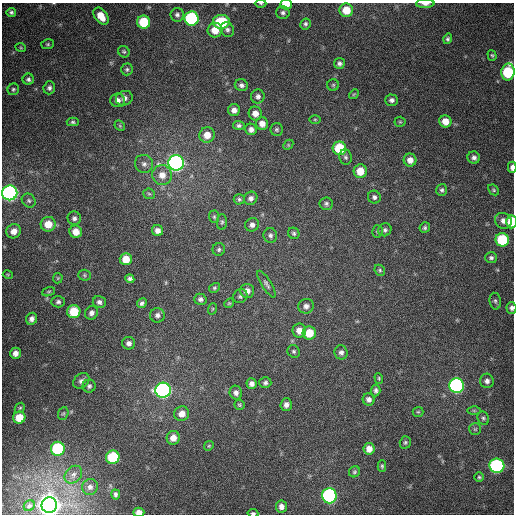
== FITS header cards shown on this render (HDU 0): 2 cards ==
NAXIS1  =                  512
NAXIS2  =                  512

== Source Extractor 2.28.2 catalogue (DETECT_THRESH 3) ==
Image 512 x 512 px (HDU 0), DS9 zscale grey, 1 PNG px = 1 image px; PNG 516 x 516 px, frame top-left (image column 1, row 512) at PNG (2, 3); each listed source drawn as its Kron ellipse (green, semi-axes under 4 px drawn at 4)
Background 394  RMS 10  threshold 30.8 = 3 sigma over >= 5 px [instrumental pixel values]
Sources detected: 151; all 151 listed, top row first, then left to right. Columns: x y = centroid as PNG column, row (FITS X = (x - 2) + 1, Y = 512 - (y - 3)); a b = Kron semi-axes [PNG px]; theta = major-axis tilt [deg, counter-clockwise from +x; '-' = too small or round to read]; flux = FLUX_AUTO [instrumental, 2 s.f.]
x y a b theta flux
261 3 6 3 -1 7.6e+02
425 4 9 3 0 2.7e+03
286 5 6 4 0 1.1e+04
346 10 7 6 - 1.5e+04
11 12 5 4 - 1.4e+03
283 13 7 6 - 2.0e+03
177 15 7 6 - 1.9e+03
101 16 9 6 -55 1.0e+04
192 18 7 7 - 1.0e+05
144 22 6 6 - 2.8e+04
221 22 8 7 - 3.9e+04
305 24 6 5 - 1.5e+03
215 30 7 7 - 1.0e+04
227 30 8 6 -60 2.1e+03
448 39 5 4 - 1.4e+03
48 44 6 5 - 1.1e+03
21 48 5 3 - 7.0e+02
124 52 6 5 - 1.2e+03
492 55 5 4 - 9.6e+02
339 63 5 5 - 2.0e+03
127 69 6 6 - 1.5e+03
508 72 8 6 80 5.2e+04
28 79 5 5 - 1.8e+03
241 85 7 6 - 2.2e+03
333 85 6 5 - 9.9e+02
49 88 6 5 - 2.1e+03
13 89 6 5 - 1.4e+03
354 94 5 4 - 7.7e+02
258 96 7 6 - 2.3e+03
124 98 8 7 - 3.1e+03
117 100 7 6 - 3.4e+03
392 100 6 5 - 2.3e+03
234 110 6 6 - 3.8e+03
255 113 7 6 - 5.5e+03
315 119 5 3 - 8.0e+02
445 121 6 6 - 8.1e+03
73 122 6 4 -1 1.2e+03
400 122 5 5 - 8.2e+02
262 124 6 6 - 5.4e+03
239 125 6 4 -4 1.5e+03
120 126 6 4 -46 1.0e+03
251 129 6 5 - 3.0e+03
277 129 6 6 - 1.4e+03
207 135 8 7 - 8.2e+03
288 145 6 4 46 8.0e+02
339 148 7 6 - 3.2e+04
345 157 8 6 -76 1.6e+03
474 158 6 6 - 2.3e+03
410 160 6 6 - 4.8e+03
176 163 7 7 - 3.4e+05
144 164 9 8 - 3.3e+03
512 167 6 3 89 3.6e+03
360 171 7 6 - 1.2e+04
162 175 10 10 - 6.9e+03
442 190 6 5 - 1.5e+03
494 190 6 4 -42 1.1e+03
10 193 7 7 - 2.7e+05
149 194 6 5 - 1.3e+03
374 197 6 6 - 1.9e+03
251 198 7 6 - 2.6e+03
239 199 5 5 - 1.3e+03
29 201 7 6 - 1.7e+03
326 204 6 6 - 1.6e+03
214 217 6 5 - 1.2e+03
74 218 7 6 - 2.1e+03
503 221 9 7 -36 3.7e+03
222 222 8 5 89 1.3e+03
511 222 6 5 - 2.1e+04
48 224 7 7 - 1.1e+04
252 225 7 6 - 2.6e+03
425 228 5 5 - 1.3e+03
157 230 6 5 - 3.4e+03
385 230 7 6 - 1.8e+03
14 231 7 7 - 5.8e+03
377 231 6 5 - 1.2e+03
76 232 6 6 - 7.5e+03
294 233 6 5 - 1.4e+03
270 235 7 7 - 2.1e+03
502 240 7 6 - 4.4e+04
219 249 6 6 - 1.5e+03
491 258 6 5 - 1.6e+03
126 259 6 6 - 1.0e+04
380 270 6 5 - 1.1e+03
8 275 5 3 - 7.1e+02
84 275 6 5 - 1.1e+03
58 278 5 5 - 7.9e+02
130 279 4 4 - 1.8e+03
266 284 15 5 -58 2.2e+03
214 288 5 4 - 1.2e+03
247 291 7 7 - 4.1e+03
49 292 7 4 19 9.1e+02
240 296 7 6 - 1.7e+03
200 299 6 5 - 2.0e+03
495 301 8 5 -80 1.6e+03
58 302 7 5 1 1.7e+03
99 302 6 6 - 2.3e+03
142 303 5 4 - 1.8e+03
229 303 5 4 - 8.1e+02
306 306 8 7 - 2.9e+03
511 308 6 5 - 2.0e+03
212 309 6 3 71 8.6e+02
74 312 6 6 - 2.4e+04
91 313 7 6 - 2.7e+03
157 315 7 7 - 2.6e+03
32 319 6 5 - 2.8e+03
299 331 7 7 - 6.1e+03
309 333 6 6 - 1.5e+04
129 343 6 6 - 2.8e+03
294 351 6 6 - 1.4e+03
341 352 7 6 - 2.5e+03
15 353 5 5 - 4.0e+03
379 378 5 4 - 8.8e+02
81 381 9 6 40 2.8e+03
487 381 7 7 - 3.0e+03
265 383 6 5 - 1.7e+03
252 384 5 5 - 3.1e+03
89 386 6 6 - 1.8e+03
456 386 7 7 - 1.6e+05
163 390 8 7 - 2.4e+05
376 390 6 4 86 1.8e+03
236 393 7 6 - 2.9e+03
369 399 6 6 - 2.8e+03
240 405 5 5 - 9.3e+02
286 405 6 6 - 2.9e+03
20 408 6 4 43 1.0e+03
474 410 6 4 -1 9.9e+02
418 412 5 5 - 9.0e+02
63 413 6 5 - 1.1e+03
182 414 7 7 - 5.9e+03
19 417 6 6 - 1.3e+04
483 418 7 5 -63 1.4e+03
475 429 6 6 - 1.2e+03
173 438 7 6 - 6.0e+03
405 442 6 5 - 1.2e+03
209 446 5 4 - 9.2e+02
58 449 7 7 - 6.6e+04
369 449 6 5 - 5.8e+03
113 457 7 6 - 4.2e+04
382 466 6 4 -89 1.1e+03
497 466 7 7 - 1.2e+05
354 472 6 5 - 1.2e+03
73 475 10 7 45 3.2e+03
479 477 5 5 - 1.0e+03
90 487 8 7 - 2.9e+03
116 494 5 4 - 1.8e+03
329 496 7 7 - 1.5e+05
49 505 8 7 - 1.2e+06
29 506 6 5 - 1.1e+03
281 507 6 5 - 3.8e+03
139 512 5 4 - 4.7e+03
253 513 5 3 - 1.2e+03
At the frame edge (FLAGS 8, measured only in part): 12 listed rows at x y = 261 3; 425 4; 286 5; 221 22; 508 72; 512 167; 10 193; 511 222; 511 308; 49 505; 139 512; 253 513